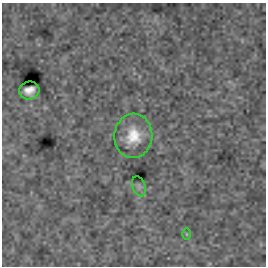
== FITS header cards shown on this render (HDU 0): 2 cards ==
NAXIS1  =                  264
NAXIS2  =                  264

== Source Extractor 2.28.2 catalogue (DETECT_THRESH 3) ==
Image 264 x 264 px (HDU 0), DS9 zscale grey, 1 PNG px = 1 image px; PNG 268 x 268 px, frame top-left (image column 1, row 264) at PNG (2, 3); each listed source drawn as its Kron ellipse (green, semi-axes under 4 px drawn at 4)
Background -1.22e-33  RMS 1.3e-32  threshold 4.04e-32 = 3 sigma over >= 5 px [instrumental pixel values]
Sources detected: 4; all 4 listed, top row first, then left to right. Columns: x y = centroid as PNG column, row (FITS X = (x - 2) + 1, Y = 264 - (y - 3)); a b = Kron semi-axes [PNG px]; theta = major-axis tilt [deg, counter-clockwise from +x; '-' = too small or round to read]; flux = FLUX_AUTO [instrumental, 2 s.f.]
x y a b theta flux
29 90 10 9 - 6.7e-30
133 136 22 19 87 2.7e-29
139 186 10 6 -71 2.0e-30
187 234 6 3 -89 8.8e-31